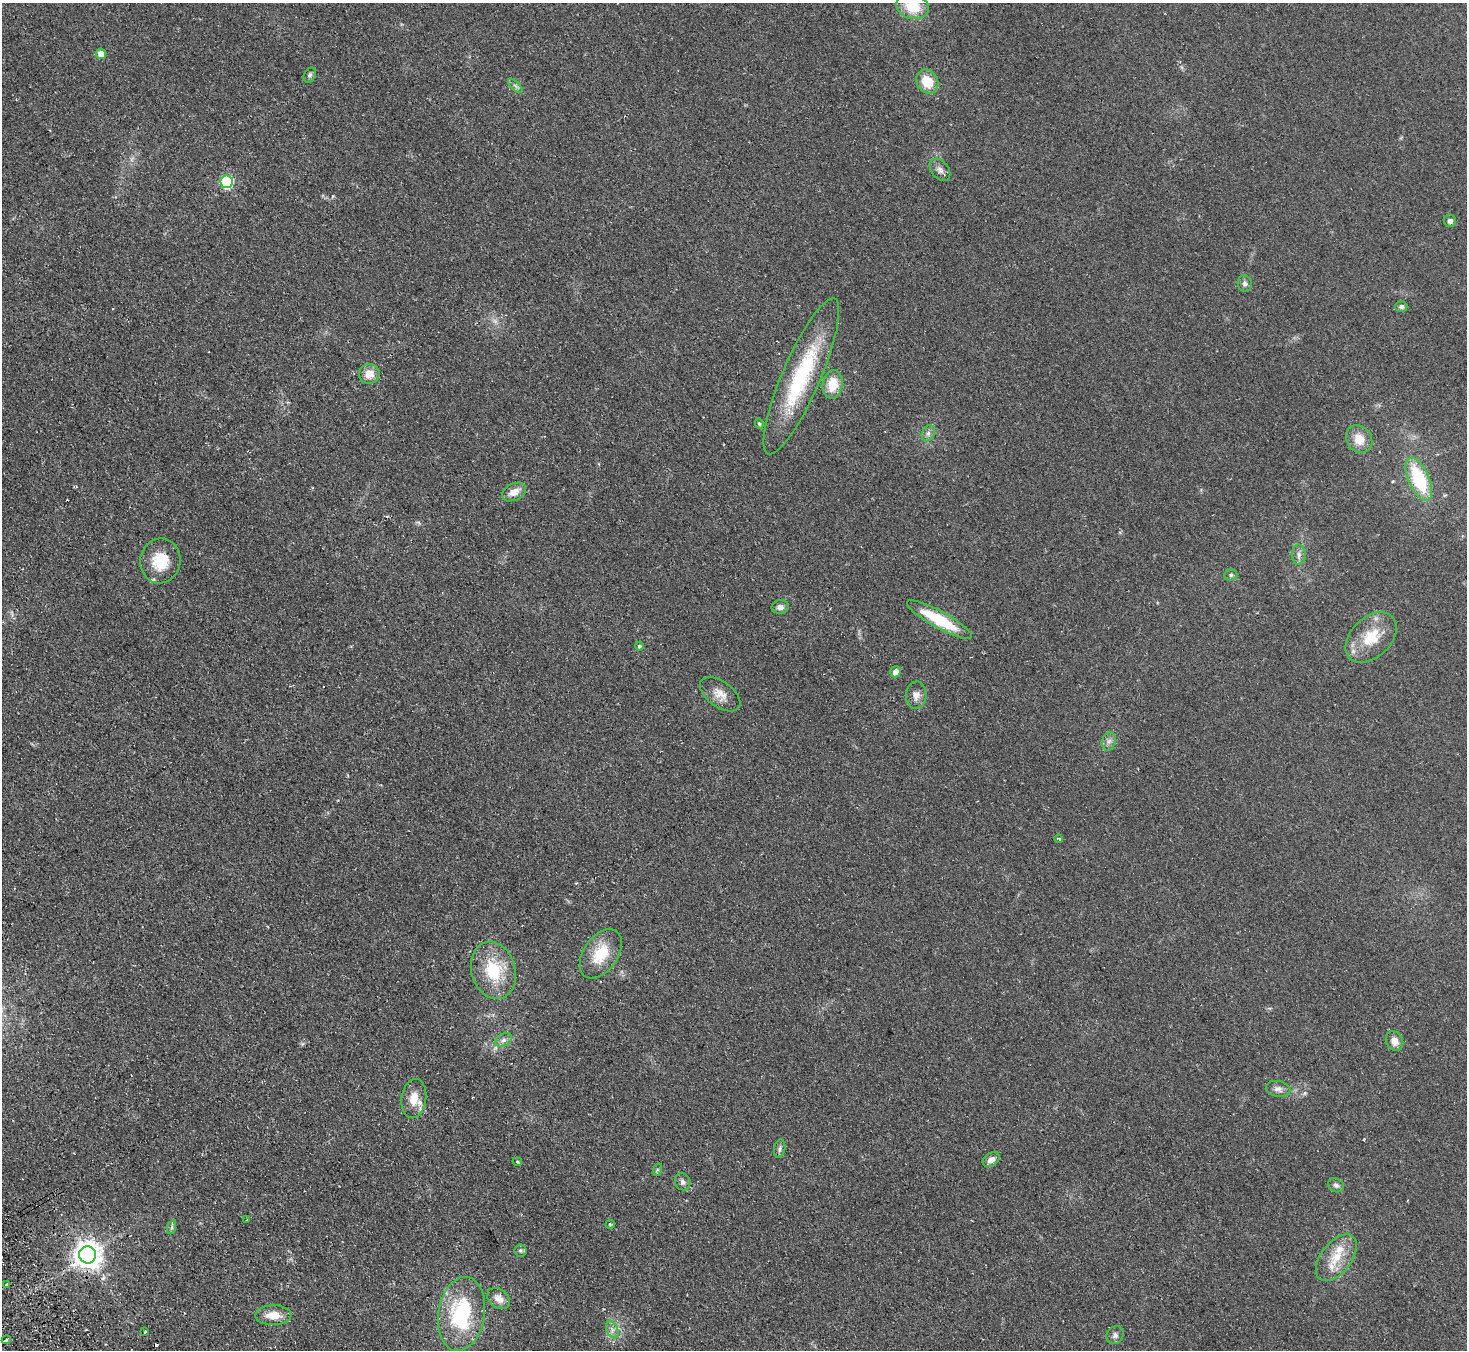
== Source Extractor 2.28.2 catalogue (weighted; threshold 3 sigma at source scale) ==
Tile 7 of 4 x 4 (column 3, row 2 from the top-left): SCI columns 2980-4444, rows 2892-4239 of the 5958 x 5920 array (HDU 1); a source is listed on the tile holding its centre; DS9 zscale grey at full resolution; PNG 1469 x 1352 px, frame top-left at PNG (2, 3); each listed source drawn as its Kron ellipse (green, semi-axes under 4 px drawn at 4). Shown black and unused: <1% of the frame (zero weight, under 2 of 3 exposures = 3% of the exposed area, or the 3 px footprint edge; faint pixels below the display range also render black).
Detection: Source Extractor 2.28.2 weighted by HDU 2 'WHT'; one run over the whole footprint, this tile lists its part. Background 0.106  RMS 0.013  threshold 0.0605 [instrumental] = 3 sigma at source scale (4.5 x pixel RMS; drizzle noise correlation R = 1.50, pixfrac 1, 0.05/0.05 arcsec/px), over >= 5 px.
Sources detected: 63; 1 too faint to see at this stretch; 4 cosmic-ray / hot-pixel residue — neither listed nor drawn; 2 inside a brighter listed object's ellipse — not listed separately; the other 56 listed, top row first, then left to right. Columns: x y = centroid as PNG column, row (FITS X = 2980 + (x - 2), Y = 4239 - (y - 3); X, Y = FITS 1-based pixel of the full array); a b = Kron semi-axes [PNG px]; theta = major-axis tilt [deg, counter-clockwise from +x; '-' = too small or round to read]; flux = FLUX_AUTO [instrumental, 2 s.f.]
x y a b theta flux
913 7 16 12 -15 37
101 54 5 5 - 14
310 75 8 5 61 3.1
927 82 13 10 -57 28
515 86 9 3 -45 2.9
940 170 12 8 -50 6.5
227 182 6 6 - 130
1450 221 6 6 - 4.5
1245 283 8 7 - 4.2
1401 306 6 5 - 4.1
369 374 10 10 - 15
801 376 84 19 67 130
833 384 14 10 82 27
759 424 5 4 - 1.9
928 433 8 6 68 4.4
1359 439 14 12 -53 21
1419 479 23 10 -66 80
514 492 13 8 26 13
1299 555 10 7 -89 5.6
160 561 22 20 79 39
1231 575 6 5 - 2.4
780 607 9 6 9 5.8
939 620 37 8 -29 71
1371 637 30 20 44 46
639 646 4 4 - 3.2
895 672 6 5 - 9
720 694 23 12 -36 16
916 695 13 10 85 9.3
1109 741 9 6 73 5.1
1059 839 4 3 - 1.5
601 954 28 17 56 41
493 970 29 22 -74 61
504 1040 9 6 27 4.8
1394 1041 10 8 -61 11
1278 1089 12 8 -11 7
414 1098 20 12 82 22
780 1149 9 5 77 3.7
991 1160 9 6 35 8.8
517 1162 5 3 - 1.6
657 1170 6 4 72 2
683 1182 8 7 - 4.3
1336 1185 8 6 -28 3.8
247 1220 3 3 - 2.6
610 1224 4 4 - 1.3
172 1227 7 4 72 2.6
520 1250 6 6 - 3
87 1255 8 8 - 1500
1336 1258 27 15 52 33
7 1284 3 3 - 6
499 1298 12 9 -37 11
461 1314 37 23 81 120
273 1315 18 10 1 19
612 1330 9 5 -66 5
145 1331 3 2 - 2.2
1115 1335 9 8 - 5.1
6 1340 4 3 - 1.9
Overlapping masked pixels (flux is a lower limit): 1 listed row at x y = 87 1255
Isophote crosses this tile's border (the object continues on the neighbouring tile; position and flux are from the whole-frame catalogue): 1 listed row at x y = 913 7